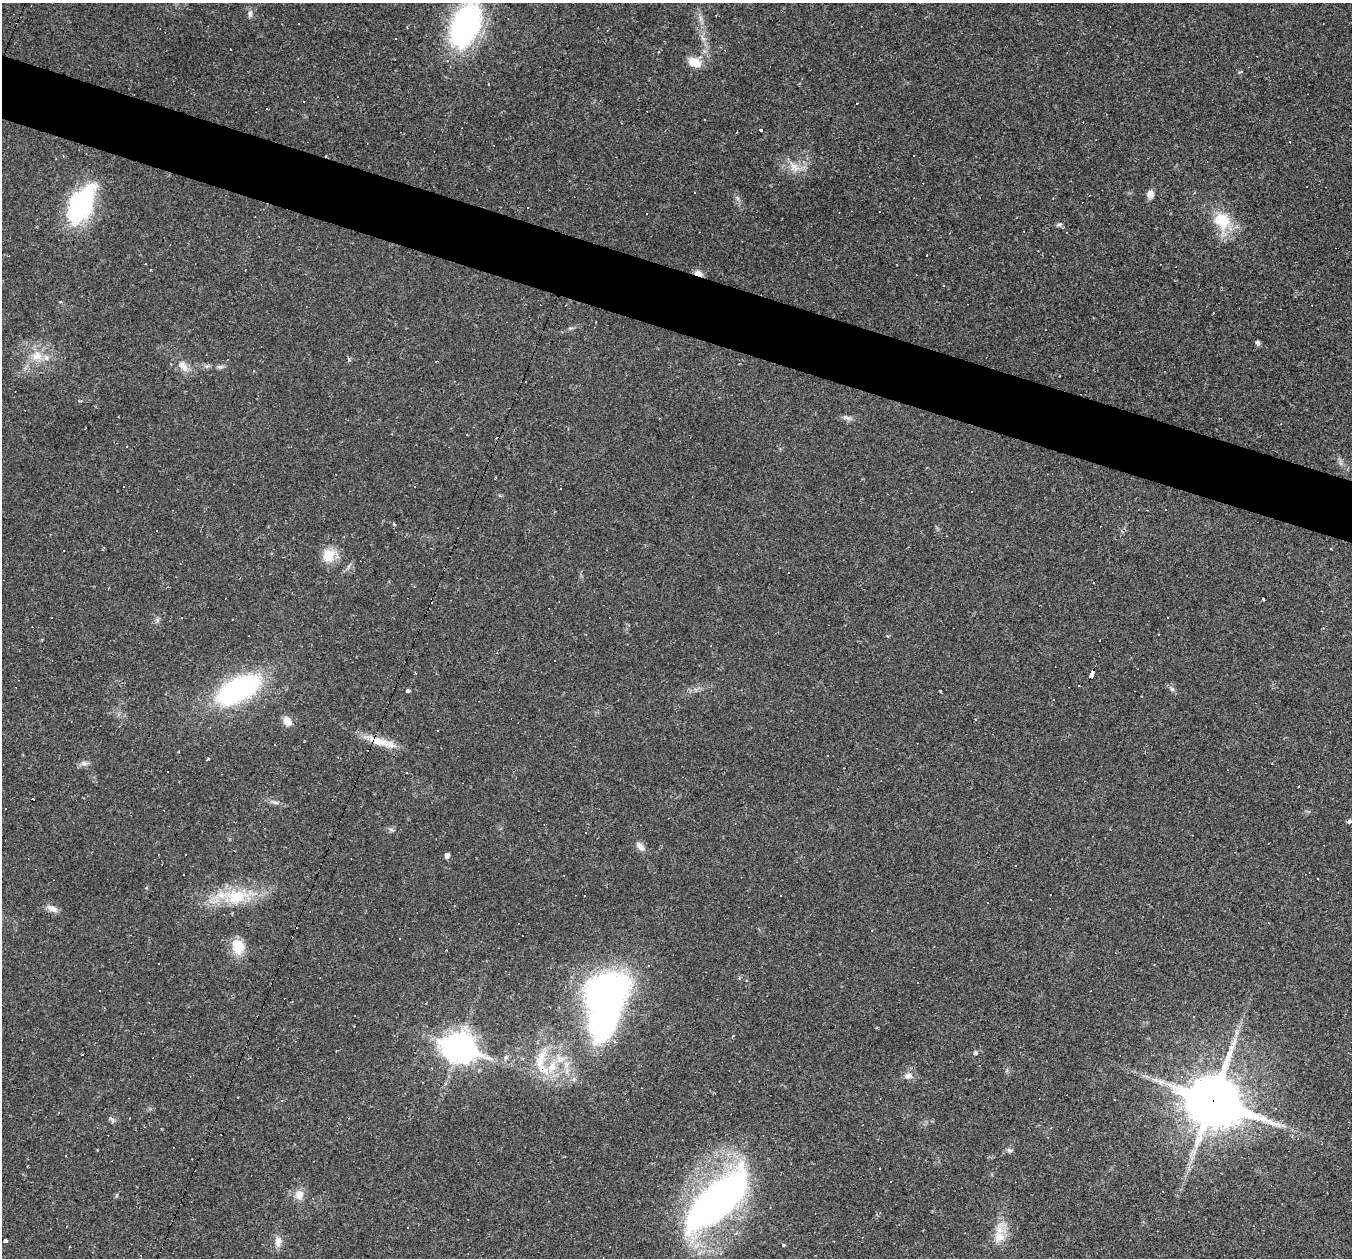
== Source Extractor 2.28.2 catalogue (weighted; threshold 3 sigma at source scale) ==
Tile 11 of 4 x 4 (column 3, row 3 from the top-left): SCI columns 2701-4050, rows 1518-2773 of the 5400 x 5416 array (HDU 1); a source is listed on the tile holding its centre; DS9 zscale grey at full resolution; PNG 1354 x 1260 px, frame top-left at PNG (2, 3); no overlay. Shown black and unused: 5% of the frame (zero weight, under 2 of 3 exposures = <1% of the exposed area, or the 3 px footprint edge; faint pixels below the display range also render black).
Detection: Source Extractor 2.28.2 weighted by HDU 2 'WHT'; one run over the whole footprint, this tile lists its part. Background 0.0184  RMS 0.0042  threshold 0.0187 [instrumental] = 3 sigma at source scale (4.5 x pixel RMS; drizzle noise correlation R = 1.50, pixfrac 1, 0.05/0.05 arcsec/px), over >= 5 px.
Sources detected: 174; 2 inside a brighter object's white glare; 73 cosmic-ray / hot-pixel residue — not listed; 6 inside a brighter listed object's ellipse — not listed separately; the other 93 listed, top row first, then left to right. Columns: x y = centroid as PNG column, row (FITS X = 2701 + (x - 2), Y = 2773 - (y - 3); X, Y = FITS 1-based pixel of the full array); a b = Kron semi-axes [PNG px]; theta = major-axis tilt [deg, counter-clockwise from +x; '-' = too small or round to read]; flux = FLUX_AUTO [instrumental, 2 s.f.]
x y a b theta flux
250 14 11 5 86 1.4
700 18 7 5 -89 1.2
466 25 40 24 67 98
396 39 2 2 - 0.34
694 62 13 9 -27 6.7
304 101 3 3 - 2.3
761 130 3 3 - 5.5
737 132 3 2 - 0.26
794 167 19 11 -46 5.6
1150 194 10 7 80 2.5
737 198 7 4 -71 0.84
80 207 49 25 64 45
1222 220 18 16 -47 15
1059 224 8 5 19 0.93
170 245 2 2 - 0.23
927 255 3 2 - 0.32
145 264 2 2 - 0.25
245 270 3 2 - 0.45
698 273 11 6 -25 2.6
944 285 3 2 - 0.45
1213 313 3 2 - 0.46
1258 343 7 5 -67 1.1
37 356 16 13 22 6.5
349 360 6 4 -77 0.8
435 361 3 3 - 1.2
183 366 18 10 -52 4.2
220 367 9 6 0 1.2
525 382 2 2 - 0.29
847 417 13 6 -17 1.6
127 446 3 2 - 0.38
560 488 2 2 - 0.31
1165 510 3 3 - 0.68
394 524 4 3 - 0.62
157 531 2 2 - 0.32
947 536 3 2 - 0.25
329 555 18 16 58 7.7
1093 583 3 2 - 0.3
1263 599 3 2 - 0.4
181 617 3 3 - 4
232 619 3 2 - 0.26
157 620 7 4 72 0.86
629 625 4 3 - 0.4
1099 640 3 2 - 0.32
1092 674 8 4 65 72
1079 685 2 2 - 0.3
238 689 43 20 28 80
1172 689 6 6 - 0.93
408 691 4 3 - 2.7
940 691 3 2 - 0.4
287 721 12 9 -54 3.7
379 742 22 11 -8 7.6
207 759 3 2 - 0.61
84 763 11 6 0 1.6
1228 770 3 2 - 0.24
167 771 3 2 - 0.6
406 773 4 3 - 0.43
96 782 3 3 - 0.33
275 802 13 5 -15 1.6
1349 821 4 3 - 1.6
391 829 8 3 -19 0.79
640 846 15 8 -45 2.4
186 855 3 3 - 0.62
447 855 5 4 - 1.7
236 896 61 18 9 23
988 902 3 3 - 0.64
52 909 16 7 -23 2.6
400 938 3 2 - 0.29
238 947 20 15 -76 8.8
606 991 63 40 27 100
292 1002 2 2 - 0.36
614 1041 5 4 - 0.87
459 1047 13 10 -17 580
975 1053 6 5 - 0.78
506 1057 8 6 88 1.1
540 1060 38 12 67 9.9
552 1067 19 11 60 7.9
432 1068 3 3 - 0.41
908 1076 11 8 -2 2.5
1213 1101 21 18 -20 1900
1275 1109 3 3 - 0.48
130 1118 3 2 - 0.23
112 1120 10 6 -53 1
1051 1127 3 3 - 0.38
97 1150 3 3 - 0.5
1009 1150 8 6 -10 1.1
879 1169 3 2 - 0.3
299 1195 14 12 81 4.1
716 1201 72 26 44 220
999 1237 18 16 -80 6.6
5 1241 3 3 - 15
278 1242 15 9 -89 3.3
783 1245 3 3 - 0.92
713 1250 7 5 -46 1.2
Overlapping masked pixels (flux is a lower limit): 5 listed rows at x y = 698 273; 1092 674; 379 742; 1349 821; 1213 1101
Isophote crosses this tile's border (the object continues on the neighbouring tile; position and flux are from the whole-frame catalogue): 1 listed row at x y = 466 25
Unlisted compact peaks at least as high as the median listed source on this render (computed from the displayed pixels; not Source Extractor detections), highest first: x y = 116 1195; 570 328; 206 366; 146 888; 888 636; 79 401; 178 752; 733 1036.